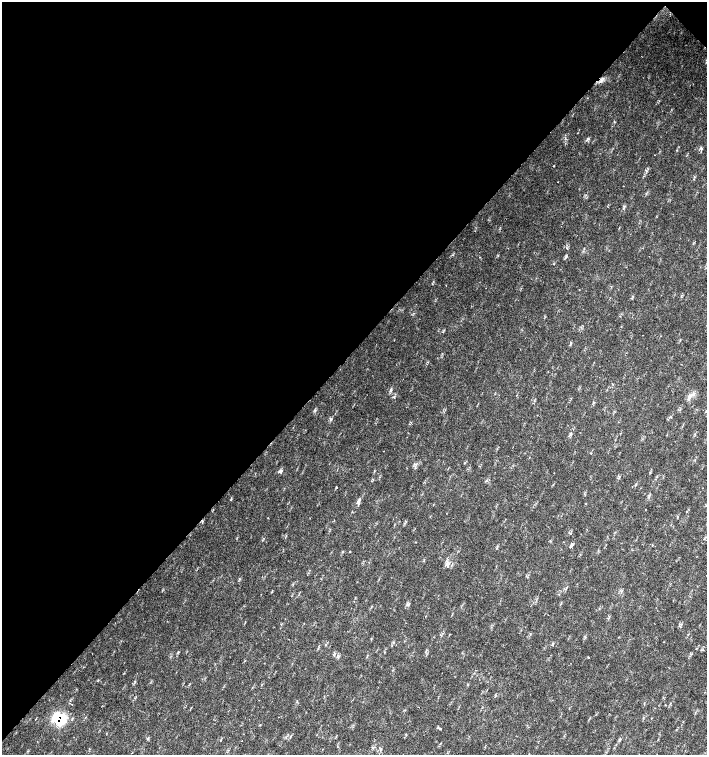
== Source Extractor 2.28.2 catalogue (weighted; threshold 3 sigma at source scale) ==
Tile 2 of 4 x 4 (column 2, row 1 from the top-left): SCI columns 1635-3043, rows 4518-6023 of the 6023 x 6029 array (HDU 1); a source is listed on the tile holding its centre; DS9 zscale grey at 2 x 2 block average (1 PNG px = mean of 2 x 2 image px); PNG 709 x 757 px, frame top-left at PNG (2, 2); no overlay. Shown black and unused: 47% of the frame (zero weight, under 2 of 3 exposures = <1% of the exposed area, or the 3 px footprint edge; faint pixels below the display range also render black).
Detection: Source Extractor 2.28.2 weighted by HDU 2 'WHT'; one run over the whole footprint, this tile lists its part. Background 0.0239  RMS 0.0033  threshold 0.0147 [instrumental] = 3 sigma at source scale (4.5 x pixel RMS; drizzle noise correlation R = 1.50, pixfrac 1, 0.0396/0.0396 arcsec/px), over >= 5 px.
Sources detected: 29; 2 inside a brighter listed object's ellipse — not listed separately; the other 27 listed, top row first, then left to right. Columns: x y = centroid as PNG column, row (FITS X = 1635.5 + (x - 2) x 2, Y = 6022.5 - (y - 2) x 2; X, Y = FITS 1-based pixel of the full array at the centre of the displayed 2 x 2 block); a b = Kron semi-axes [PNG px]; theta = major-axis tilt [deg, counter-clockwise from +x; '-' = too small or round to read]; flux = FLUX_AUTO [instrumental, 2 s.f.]
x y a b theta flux
587 139 6 2 45 1
701 148 4 2 - 0.7
655 155 2 2 - 0.24
554 166 2 2 - 0.57
566 256 5 3 - 1
571 343 3 2 - 0.51
391 390 7 2 84 1
693 394 4 2 - 0.89
689 397 4 3 - 1.4
315 410 3 2 - 0.61
570 434 6 3 88 1.2
383 451 2 2 - 0.3
280 472 6 2 -17 1
336 487 2 2 - 1.5
231 499 5 2 - 0.6
358 502 8 3 81 1.9
570 546 4 3 - 1.4
349 552 2 2 - 0.47
447 562 8 2 74 1.9
441 635 3 2 - 0.37
691 654 3 2 - 0.43
588 657 2 2 - 0.71
279 717 2 2 - 0.36
59 719 14 11 -20 28
440 729 4 2 - 0.6
242 741 2 2 - 1.3
381 749 3 2 - 0.75
Overlapping masked pixels (flux is a lower limit): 1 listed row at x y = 59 719
Diffuse or blended objects may show on this block-average render without a row.